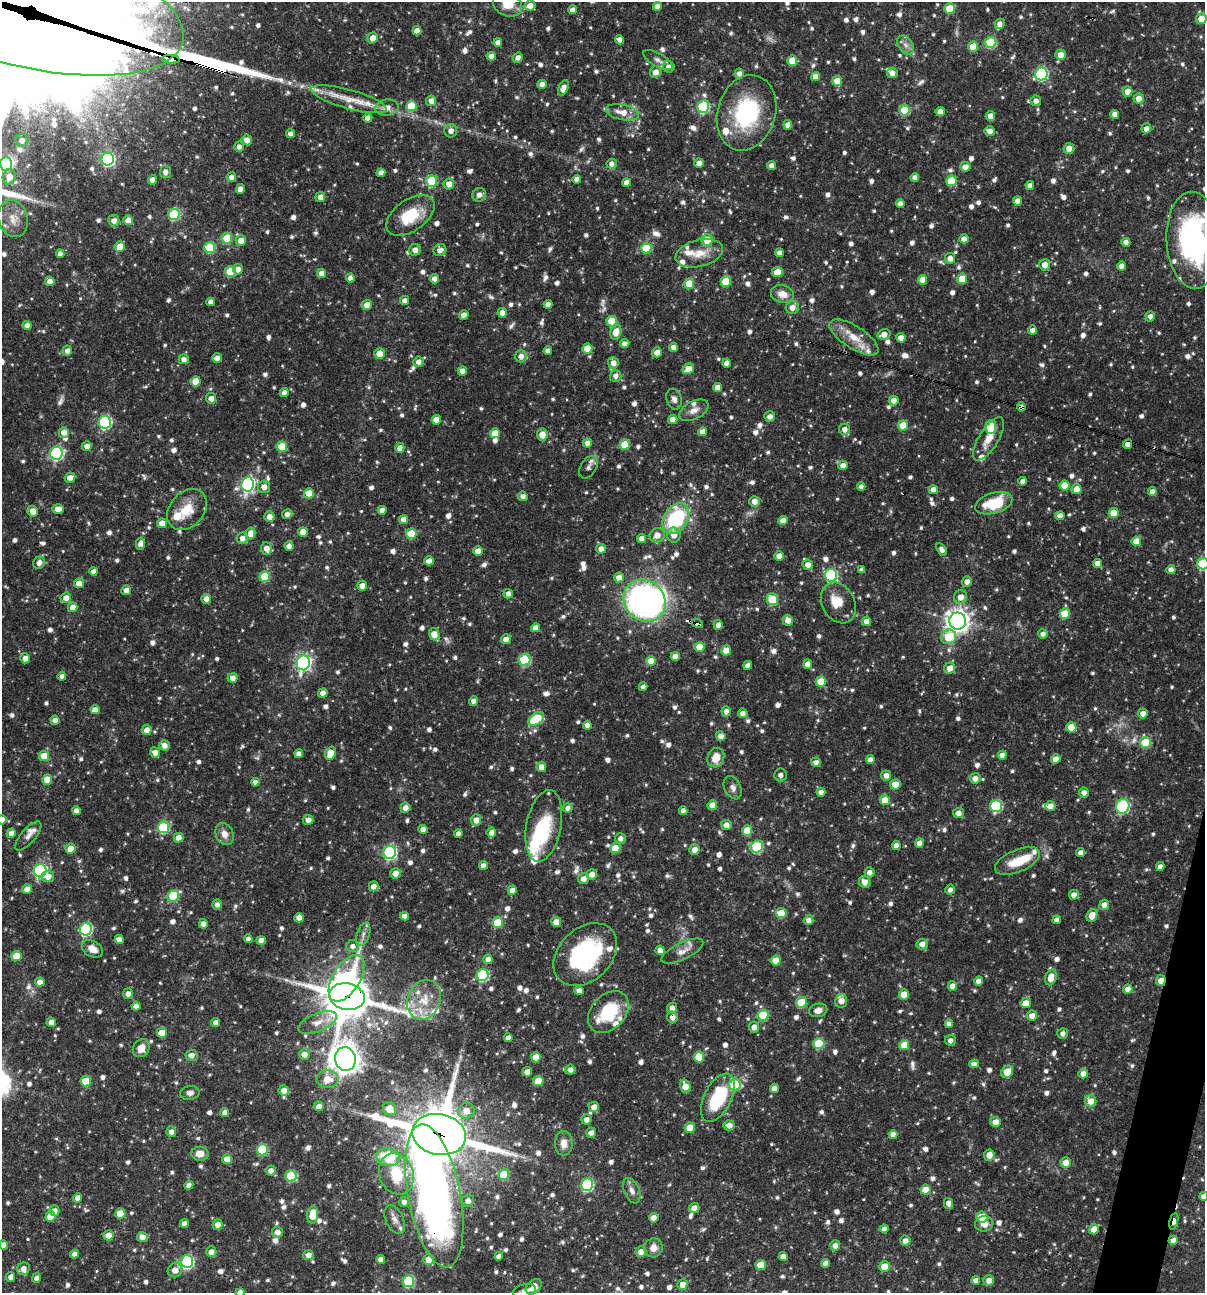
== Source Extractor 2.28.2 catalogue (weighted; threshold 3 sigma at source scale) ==
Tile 6 of 4 x 4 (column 2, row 2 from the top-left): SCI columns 1454-2656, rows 2584-3874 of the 5187 x 5168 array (HDU 1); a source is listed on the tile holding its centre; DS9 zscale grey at full resolution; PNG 1207 x 1295 px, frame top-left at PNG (2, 2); each listed source drawn as its Kron ellipse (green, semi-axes under 4 px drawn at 4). Shown black and unused: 2% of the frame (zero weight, under 3 of 4 exposures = <1% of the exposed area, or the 3 px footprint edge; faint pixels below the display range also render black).
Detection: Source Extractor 2.28.2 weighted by HDU 2 'WHT'; one run over the whole footprint, this tile lists its part. Background 0.0728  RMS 0.0036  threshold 0.016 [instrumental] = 3 sigma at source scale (4.5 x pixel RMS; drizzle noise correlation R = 1.50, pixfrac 1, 0.05/0.05 arcsec/px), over >= 5 px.
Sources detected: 1191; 2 too faint to see at this stretch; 4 inside a brighter object's white glare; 7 cosmic-ray / hot-pixel residue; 2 long thin detections or spike segments (spike, bleed or trail) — neither listed nor drawn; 34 inside a brighter listed object's ellipse — not listed separately; of the other 1142, all 500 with FLUX_AUTO >= 1.7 (the completeness limit of this list) listed and drawn (642 fainter detections not listed), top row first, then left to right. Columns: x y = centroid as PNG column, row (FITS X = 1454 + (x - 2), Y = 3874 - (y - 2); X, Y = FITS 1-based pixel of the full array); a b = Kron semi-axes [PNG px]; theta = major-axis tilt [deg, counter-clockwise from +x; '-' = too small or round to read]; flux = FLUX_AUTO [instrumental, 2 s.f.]
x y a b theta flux
25 4 162 63 -13 21000
508 5 15 11 -24 6.1
530 6 5 5 - 3.1
657 6 4 4 - 2.5
950 9 5 5 - 10
573 10 4 4 - 2.2
1201 19 5 5 - 5.2
1000 24 5 5 - 1.9
417 31 4 4 - 2.9
373 38 6 5 - 3
620 40 4 4 - 1.8
498 42 4 4 - 2.1
991 43 5 5 - 22
906 45 10 7 -53 1.9
973 47 5 5 - 7.4
1061 55 5 5 - 3.6
491 56 4 4 - 2.4
518 58 5 4 - 2
171 59 8 3 -4 50
658 60 16 6 -30 1.9
792 61 5 5 - 8.4
669 67 6 5 - 2
656 72 6 5 - 2.9
892 73 5 5 - 2.5
739 74 5 5 - 1.8
1041 74 6 6 - 42
816 77 4 4 - 2.8
837 81 5 5 - 5.6
542 84 5 4 - 2.5
563 88 8 5 67 2.8
1128 91 5 5 - 3
1139 98 5 5 - 2.9
349 99 39 9 -15 8.5
431 101 5 5 - 2.6
1036 101 5 5 - 1.9
411 106 5 5 - 14
387 107 12 8 10 3
703 107 6 6 - 37
905 110 5 5 - 12
940 111 4 4 - 2.8
622 112 17 7 -12 4.5
747 113 38 29 72 35
1115 114 4 4 - 2.2
990 116 5 4 - 2.5
368 118 4 4 - 2.2
788 125 4 4 - 2.8
1146 128 5 5 - 2.2
451 131 6 6 - 2.1
990 131 5 5 - 2.4
291 134 4 4 - 2
22 140 6 6 - 1.8
247 140 5 5 - 2.7
239 147 5 4 - 1.8
1069 148 5 5 - 3.2
108 159 6 6 - 64
699 163 5 4 - 2.7
6 164 7 6 - 24
612 164 5 5 - 1.7
771 166 4 4 - 2.3
965 167 5 5 - 2.9
165 172 6 5 - 2.1
381 173 4 4 - 2.4
9 177 8 6 76 3.7
231 177 5 5 - 1.7
915 177 4 4 - 1.9
577 179 4 4 - 2.4
153 180 4 4 - 2.6
432 181 6 5 - 21
951 181 5 5 - 11
626 183 4 4 - 2.3
449 184 5 5 - 3
1030 186 4 4 - 2.3
240 189 5 4 - 2.3
479 195 7 6 - 2.1
320 197 5 5 - 2.6
1017 201 4 4 - 2.6
900 204 4 4 - 2
174 214 6 5 - 28
410 215 27 15 35 14
13 219 19 14 -73 5.4
128 220 5 4 - 3.8
114 221 5 5 - 2.3
227 238 5 5 - 13
964 239 5 4 - 2.4
241 240 5 5 - 4.6
707 240 6 5 - 8
1193 240 48 27 -87 79
1126 242 4 4 - 2.3
120 246 5 5 - 4.4
209 248 5 5 - 20
646 248 5 5 - 14
415 250 6 5 - 2.5
440 250 6 6 - 2
699 253 24 13 14 6.5
779 253 4 4 - 1.8
60 254 4 4 - 1.9
950 258 5 5 - 2.4
1045 265 5 5 - 2.7
1122 266 4 4 - 2.5
238 269 5 5 - 2.4
230 271 5 5 - 15
777 272 5 5 - 6.1
322 273 4 4 - 2.9
350 278 4 4 - 2.1
434 279 4 4 - 2.1
962 279 5 5 - 8.8
922 280 5 4 - 5
50 281 5 4 - 2.3
726 281 5 5 - 12
689 284 5 5 - 10
782 294 12 9 -17 3.7
404 300 4 4 - 1.8
211 302 4 4 - 2
548 304 4 4 - 2.3
367 305 5 5 - 3.1
792 307 7 6 - 2.7
502 313 5 4 - 2.3
464 315 5 4 - 2.5
1150 316 5 4 - 2.1
612 321 5 5 - 11
27 325 4 4 - 1.9
1032 330 4 4 - 1.9
616 332 7 5 72 5
884 334 6 5 - 2.7
854 337 28 11 -33 7.5
901 338 5 4 - 4.1
625 343 5 4 - 2.2
673 347 4 4 - 2.1
587 348 5 5 - 6.6
67 351 5 4 - 1.8
548 351 4 4 - 2
657 352 5 5 - 3.5
379 353 5 5 - 4.9
521 356 6 6 - 2.3
217 358 5 4 - 2.5
184 359 5 5 - 1.9
418 362 5 5 - 2.2
613 363 6 5 - 2.8
727 363 4 4 - 2.4
688 369 6 5 - 5.5
462 371 4 4 - 2.8
616 376 6 5 - 1.9
196 381 5 5 - 7.2
718 387 4 4 - 2.8
284 393 4 4 - 1.9
211 398 5 5 - 2.4
674 399 10 7 -73 1.8
894 401 5 5 - 2.6
1021 407 4 4 - 2.5
694 410 16 9 27 2.7
770 416 5 5 - 1.8
436 420 5 5 - 4.6
673 420 5 4 - 3.9
105 422 6 6 - 46
903 425 5 5 - 8.7
991 427 7 5 85 16
844 429 5 5 - 2.3
64 432 5 5 - 3
703 432 4 4 - 2.9
495 433 5 5 - 6
542 434 6 5 - 3.8
989 439 25 9 58 5
587 443 4 4 - 2.2
1128 444 5 4 - 2.6
625 445 5 5 - 10
87 446 5 5 - 2.5
282 447 5 5 - 14
400 448 5 4 - 2.9
56 453 6 6 - 56
843 465 5 4 - 2.4
588 467 12 8 59 1.7
70 478 5 4 - 2.7
1023 481 4 4 - 2
247 484 7 6 - 73
1064 485 5 5 - 5.4
264 487 6 6 - 2.5
861 487 4 4 - 1.9
1076 489 5 5 - 4.7
933 490 4 4 - 2.8
1152 491 4 4 - 2.2
309 493 5 5 - 7.3
523 496 5 4 - 1.7
755 501 5 5 - 2.5
994 503 19 10 17 15
58 509 6 5 - 3.2
187 509 23 17 48 8.2
382 510 4 4 - 2.3
33 511 5 5 - 3.5
1114 513 5 5 - 8.1
287 514 5 4 - 1.9
1060 516 4 4 - 2.7
269 517 5 5 - 2.5
676 518 17 12 57 32
404 519 4 4 - 2.9
783 520 5 4 - 2.7
162 523 5 5 - 3.8
303 532 5 4 - 4.3
250 533 6 5 - 2.8
411 534 5 5 - 12
657 535 7 7 - 3.1
674 535 7 6 - 3.1
242 538 6 5 - 2.2
641 538 4 4 - 2.3
1136 541 5 5 - 5.7
140 544 6 4 78 1.8
289 546 4 4 - 2.2
267 548 6 5 - 2.8
601 549 5 5 - 2.4
942 549 7 4 -56 1.7
478 551 5 4 - 3.3
779 556 5 4 - 2.4
429 561 4 4 - 2.8
39 563 6 5 - 2.4
1097 563 4 4 - 2.8
1203 564 5 5 - 29
808 565 5 5 - 2.5
862 570 4 4 - 1.7
1171 570 4 4 - 2.4
94 571 4 4 - 2
831 575 6 6 - 41
265 576 5 5 - 14
619 577 5 5 - 3.4
967 582 5 5 - 2.2
79 583 5 4 - 3.4
362 586 5 4 - 3.1
126 590 5 5 - 2.5
508 594 5 4 - 1.7
960 597 7 6 - 3.1
66 598 5 5 - 2.5
206 599 5 4 - 2.3
772 599 6 5 - 18
645 601 22 20 -43 120
838 603 21 16 -61 6.4
73 607 5 4 - 2.7
1065 614 5 5 - 11
788 620 5 5 - 2.6
866 621 4 4 - 2.3
958 621 8 8 - 260
697 623 6 3 -28 5.1
718 625 5 4 - 2.3
536 628 4 4 - 2.6
434 634 6 5 - 4.7
1043 634 5 4 - 1.8
949 637 8 7 - 10
506 639 5 5 - 2.5
700 647 5 5 - 6.7
726 650 5 5 - 5.3
675 656 4 4 - 2.6
25 658 5 5 - 2.4
525 660 5 5 - 29
651 661 5 5 - 6.6
303 663 7 6 - 93
808 664 5 4 - 3.5
748 665 5 4 - 2.4
950 668 5 5 - 3.8
62 676 4 4 - 1.8
233 678 5 4 - 2.3
821 682 5 5 - 8
643 687 4 4 - 1.7
323 693 5 4 - 2.2
474 701 4 4 - 2.1
95 710 4 4 - 2.6
726 711 5 4 - 2.3
743 713 5 4 - 2.1
1143 713 5 5 - 2.9
536 719 9 5 36 22
55 720 4 4 - 2.2
587 725 4 4 - 2.1
1071 727 5 5 - 8.2
147 730 5 5 - 2.6
721 736 5 4 - 2.6
1146 742 5 5 - 16
164 745 5 5 - 2.4
155 752 5 5 - 2.5
330 753 7 5 69 6
299 754 4 4 - 2.1
1002 755 4 4 - 2.3
44 756 5 5 - 6.3
716 758 10 8 66 5.7
1056 759 5 4 - 3
870 760 4 4 - 2.2
816 762 5 4 - 1.7
541 767 5 4 - 2.9
780 775 6 6 - 1.8
886 775 5 5 - 2.1
975 778 5 5 - 2.5
47 779 5 5 - 5.6
255 782 4 4 - 1.7
895 784 5 5 - 4.8
733 788 12 8 -64 1.9
821 792 4 4 - 2.2
1084 792 5 5 - 1.9
885 800 5 5 - 6.2
712 805 5 4 - 3.7
996 806 6 5 - 33
1050 806 5 5 - 2.8
1123 806 7 6 - 44
405 808 5 5 - 2.3
568 808 5 4 - 1.8
76 811 4 4 - 2.3
683 811 4 4 - 2.2
958 813 5 5 - 2.5
2 820 5 5 - 2.8
308 820 5 5 - 2.4
476 820 5 5 - 2.8
726 825 5 5 - 2.7
544 826 36 17 79 21
163 827 6 5 - 28
423 829 5 4 - 2.8
747 830 5 5 - 7.2
491 832 5 4 - 2.2
11 833 5 4 - 2.9
225 834 11 8 -66 3
458 834 4 4 - 2
28 836 18 7 49 2.2
179 838 5 4 - 2.8
620 839 5 5 - 1.9
919 843 5 4 - 2.4
896 845 4 4 - 2.1
757 847 6 5 - 27
615 848 5 5 - 7
70 849 5 5 - 4.7
695 849 5 5 - 2.6
390 852 6 6 - 61
1081 853 4 4 - 2.1
1017 861 24 11 23 8.7
483 866 4 4 - 2.2
1160 867 4 4 - 1.9
40 871 6 6 - 69
869 872 5 5 - 2
395 873 5 5 - 2.8
592 874 5 5 - 2.5
48 876 6 5 - 3
584 879 6 5 - 2.4
865 882 6 5 - 2.8
373 886 5 5 - 2.5
27 889 5 5 - 2.5
512 890 5 4 - 2.3
950 890 5 4 - 1.7
1074 895 5 5 - 2.4
173 896 6 5 - 17
217 905 5 4 - 1.8
1104 905 5 5 - 2.8
781 913 5 5 - 7.1
1092 915 6 5 - 4.8
404 916 4 4 - 2.2
299 918 5 4 - 3.3
808 920 5 5 - 2.3
1057 920 4 4 - 2.1
556 922 5 4 - 3.6
498 923 5 5 - 13
203 924 4 4 - 2
86 929 6 6 - 44
363 934 12 6 71 1.7
119 939 5 4 - 2.4
248 939 4 4 - 1.8
261 940 4 4 - 2.9
922 944 5 5 - 2.4
353 946 6 6 - 1.8
92 949 11 7 -31 3.4
660 950 4 4 - 2.3
682 951 23 8 26 3.3
585 955 36 26 44 43
16 956 5 5 - 9.1
488 959 5 4 - 2
776 961 5 5 - 6.2
483 975 6 6 - 36
1051 977 8 5 71 4.4
346 978 26 13 58 37
979 981 4 4 - 2.4
1161 981 5 5 - 4.5
40 982 5 4 - 2.3
952 986 4 4 - 2.6
1128 989 4 4 - 2.3
579 991 5 4 - 2.5
128 994 5 5 - 2
904 994 5 5 - 5.4
347 996 18 13 -12 1200
424 1000 20 16 68 8.8
841 1001 7 6 - 2.9
801 1002 5 5 - 13
1026 1003 5 5 - 4.2
136 1006 4 4 - 2.3
672 1008 5 5 - 2.3
818 1010 9 6 12 2.5
608 1012 24 17 48 17
763 1015 5 5 - 18
1032 1016 5 5 - 2.8
672 1017 5 5 - 2.1
51 1022 5 4 - 2.6
317 1022 20 9 22 3.9
216 1023 4 4 - 2.3
949 1024 4 4 - 1.9
754 1027 5 5 - 2.3
162 1033 5 5 - 5
1063 1033 5 5 - 1.7
508 1038 4 4 - 2.4
950 1040 5 5 - 1.7
819 1044 5 5 - 21
904 1045 5 5 - 6.9
141 1048 9 7 56 3.8
304 1054 5 5 - 2.6
191 1055 6 5 - 2.1
536 1057 5 5 - 7.1
699 1057 5 5 - 7.9
345 1059 12 10 -77 460
974 1064 5 4 - 1.9
570 1070 5 5 - 2
527 1072 5 4 - 2.7
1007 1072 7 5 47 6.6
1083 1074 5 5 - 2.4
327 1079 11 9 3 4.9
86 1081 5 5 - 10
538 1081 5 5 - 6.1
735 1085 6 6 - 18
685 1086 7 5 -72 3.8
774 1088 5 4 - 2.4
284 1090 5 5 - 2.7
190 1093 10 7 9 1.7
718 1098 26 13 63 22
1090 1101 6 5 - 3.8
319 1106 5 5 - 2
594 1107 5 5 - 2.4
390 1109 7 6 - 5.5
466 1111 8 7 - 3.7
225 1112 4 4 - 2
586 1120 5 5 - 2
995 1122 5 5 - 3.7
729 1125 5 5 - 2.6
690 1128 5 5 - 5.9
171 1132 5 5 - 1.9
591 1133 5 4 - 2.1
439 1134 27 20 -11 1800
893 1134 4 4 - 2.3
564 1143 12 9 -90 3.4
262 1150 5 5 - 21
200 1154 8 7 - 3.8
989 1155 6 5 - 3.5
388 1157 12 9 -10 15
227 1159 5 5 - 3.6
1066 1162 5 5 - 3.3
271 1171 5 5 - 2.1
396 1174 21 17 -68 15
504 1175 5 5 - 14
291 1176 5 5 - 21
189 1185 4 4 - 1.7
587 1185 6 6 - 43
925 1190 5 5 - 5
632 1191 13 7 -67 2.2
434 1196 72 26 -79 210
1204 1196 4 4 - 2
77 1198 4 4 - 2.6
468 1201 6 6 - 2
404 1202 5 5 - 1.9
949 1203 5 4 - 2.7
694 1208 5 5 - 2.7
54 1211 5 5 - 2.5
120 1214 5 5 - 7.5
313 1215 9 5 85 6.9
50 1217 5 5 - 6.1
982 1217 5 5 - 11
654 1218 5 5 - 2.4
395 1220 15 8 -65 2.4
1174 1221 8 4 78 3.8
184 1223 4 4 - 2.2
984 1224 9 7 9 2.4
218 1225 5 5 - 2.8
884 1229 4 4 - 1.8
1094 1229 5 5 - 3.3
277 1232 5 5 - 2.2
108 1235 5 5 - 3.5
142 1237 5 5 - 2.7
1173 1240 5 4 - 2.4
905 1241 5 5 - 2.2
3 1245 4 4 - 2.3
835 1245 5 5 - 2.4
653 1248 9 9 - 2.8
211 1252 5 5 - 2.3
641 1252 5 5 - 2.7
74 1254 4 4 - 2
308 1255 5 5 - 2.2
499 1256 4 4 - 2.1
783 1257 4 4 - 2.3
381 1259 4 4 - 2.4
429 1260 5 5 - 5.8
187 1262 6 6 - 52
825 1263 4 4 - 2.3
761 1265 5 5 - 7
885 1267 5 5 - 6.9
23 1269 6 6 - 2.4
175 1270 7 7 - 3
11 1277 5 4 - 2
37 1278 4 4 - 2.2
976 1280 4 4 - 2
989 1280 5 5 - 2.4
408 1281 6 5 - 32
682 1285 5 5 - 3.1
534 1287 9 6 43 3.9
524 1291 12 7 13 1.9
240 1292 4 4 - 2.3
Overlapping masked pixels (flux is a lower limit): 13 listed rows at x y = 25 4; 171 59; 1021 407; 1128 444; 697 623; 585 955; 1161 981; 347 996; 672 1017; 439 1134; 434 1196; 1174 1221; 175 1270
Isophote crosses this tile's border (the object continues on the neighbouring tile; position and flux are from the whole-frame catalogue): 10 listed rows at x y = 25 4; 508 5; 6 164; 1193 240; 1203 564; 2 820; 1204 1196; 3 1245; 524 1291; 240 1292